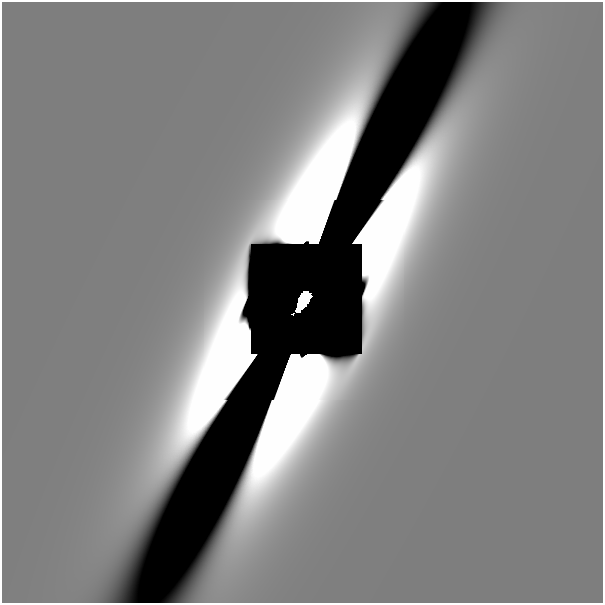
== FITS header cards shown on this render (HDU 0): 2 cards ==
NAXIS1  =                  601
NAXIS2  =                  601

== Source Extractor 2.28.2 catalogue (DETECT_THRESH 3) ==
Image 601 x 601 px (HDU 0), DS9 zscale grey, 1 PNG px = 1 image px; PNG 605 x 605 px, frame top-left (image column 1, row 601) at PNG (2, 2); no overlay
Background 9.91e-13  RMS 1.0e-12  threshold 3.08e-12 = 3 sigma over >= 5 px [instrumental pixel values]
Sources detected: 5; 4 with non-positive FLUX_AUTO (blend fragments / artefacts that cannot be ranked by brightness) are not listed; the other 1 listed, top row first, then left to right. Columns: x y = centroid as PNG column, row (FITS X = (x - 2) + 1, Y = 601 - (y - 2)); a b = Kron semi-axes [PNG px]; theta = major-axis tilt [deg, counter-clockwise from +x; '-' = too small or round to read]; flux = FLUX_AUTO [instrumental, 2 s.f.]
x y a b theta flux
303 300 18 7 61 7.1
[4 non-positive-flux detections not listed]